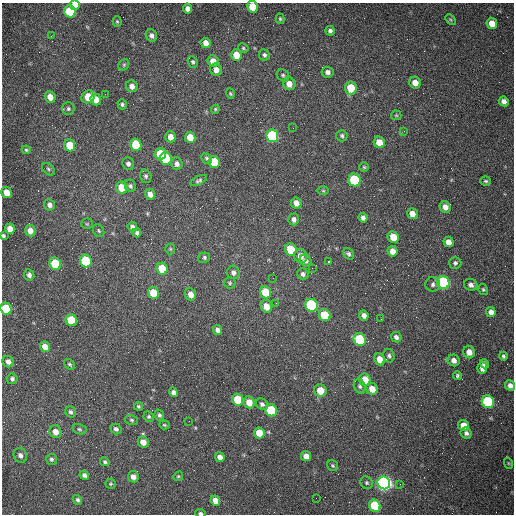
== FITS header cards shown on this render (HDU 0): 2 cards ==
NAXIS1  =                  512 /fastest changing axis
NAXIS2  =                  512 /next to fastest changing axis

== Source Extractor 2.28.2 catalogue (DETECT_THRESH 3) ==
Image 512 x 512 px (HDU 0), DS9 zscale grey, 1 PNG px = 1 image px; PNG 516 x 516 px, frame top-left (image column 1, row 512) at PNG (2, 3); each listed source drawn as its Kron ellipse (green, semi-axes under 4 px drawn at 4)
Background 1470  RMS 22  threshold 65.7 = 3 sigma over >= 5 px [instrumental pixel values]
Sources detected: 170; all 170 listed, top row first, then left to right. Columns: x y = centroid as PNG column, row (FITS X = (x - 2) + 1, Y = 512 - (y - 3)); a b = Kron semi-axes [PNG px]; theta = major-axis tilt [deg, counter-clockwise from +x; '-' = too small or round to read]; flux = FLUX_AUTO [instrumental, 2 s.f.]
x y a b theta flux
75 4 5 5 - 13000
252 7 6 5 - 31000
187 9 5 4 - 6300
70 11 6 5 - 91000
280 19 5 4 - 1900
450 20 6 4 -45 1800
117 21 5 4 - 1900
492 23 6 5 - 18000
330 31 5 4 - 4100
51 36 3 2 - 1500
151 36 6 5 - 5400
206 43 5 5 - 11000
243 48 5 4 - 2000
236 55 5 5 - 22000
264 55 6 5 - 3400
213 61 6 5 - 14000
193 62 6 5 - 2800
124 65 6 5 - 2200
216 70 6 6 - 10000
327 72 6 5 - 5800
283 75 7 5 -39 3000
415 83 6 5 - 12000
289 84 6 6 - 13000
132 86 6 5 - 8700
351 88 6 6 - 40000
105 94 2 2 - 750
230 94 5 4 - 1800
50 97 6 5 - 14000
88 97 7 6 - 36000
96 99 6 5 - 15000
504 101 5 4 - 6400
122 104 5 4 - 2900
68 109 6 6 - 3200
215 109 4 4 - 1800
396 115 5 5 - 1800
293 128 2 2 - 670
404 131 3 3 - 990
272 136 6 6 - 150000
342 136 6 5 - 3200
170 137 5 5 - 11000
190 137 6 5 - 22000
379 142 6 5 - 21000
70 145 6 5 - 33000
136 145 6 5 - 65000
26 150 4 3 - 1800
160 154 6 5 - 45000
166 158 6 5 - 110000
207 158 6 4 -47 2700
214 162 6 5 - 50000
128 164 6 6 - 4500
177 164 6 5 - 6300
364 167 5 4 - 1900
49 169 7 5 -43 2900
146 176 7 5 -74 3400
199 180 9 4 27 3100
354 180 6 6 - 110000
486 181 5 4 - 2300
130 186 6 5 - 3100
122 188 6 5 - 33000
323 191 6 4 -1 1800
7 193 6 5 - 21000
150 194 5 5 - 8600
296 203 6 5 - 8700
50 205 6 5 - 6000
445 207 6 5 - 9200
412 214 5 5 - 11000
363 218 5 4 - 4800
294 219 6 5 - 5200
87 224 6 5 - 1900
132 227 5 4 - 5100
10 229 5 5 - 16000
30 231 6 5 - 11000
99 231 7 5 -55 2600
137 233 4 4 - 3100
3 236 4 3 - 2500
393 237 6 5 - 25000
448 242 5 5 - 10000
170 249 5 5 - 1900
291 249 6 5 - 42000
392 251 5 5 - 11000
348 254 6 5 - 3200
301 256 7 6 - 11000
204 258 6 5 - 2700
306 260 6 5 - 5600
86 261 6 5 - 98000
329 262 3 3 - 4300
455 263 6 6 - 3500
55 264 6 5 - 84000
312 268 2 2 - 800
162 269 6 5 - 37000
233 272 7 6 - 5700
303 274 6 5 - 4100
29 275 6 5 - 5000
273 278 2 2 - 650
230 283 6 5 - 2400
443 283 6 6 - 280000
433 284 7 7 - 4500
471 285 7 6 - 6000
483 289 6 4 -57 2000
265 292 6 5 - 41000
153 293 6 5 - 32000
191 294 6 5 - 12000
276 303 3 3 - 1500
311 305 6 6 - 200000
266 306 6 5 - 16000
6 309 6 5 - 65000
491 312 5 4 - 8000
325 315 6 5 - 50000
364 315 5 4 - 6100
381 319 2 2 - 940
71 320 6 5 - 55000
218 330 5 4 - 7500
396 337 5 5 - 4500
360 339 7 6 - 110000
45 347 5 5 - 17000
469 352 6 6 - 11000
389 356 7 5 -75 3500
503 356 4 3 - 2700
380 359 6 5 - 15000
454 360 6 5 - 7800
8 362 6 5 - 7400
70 364 6 4 -39 2200
484 364 5 4 - 4300
482 368 6 5 - 7500
457 376 4 4 - 2300
12 379 5 5 - 3900
365 380 6 5 - 27000
510 385 5 5 - 6800
360 386 7 5 -70 3600
372 389 6 5 - 16000
320 391 6 6 - 22000
174 392 5 4 - 5900
238 400 6 5 - 48000
249 402 6 5 - 17000
488 402 6 6 - 170000
262 404 6 5 - 4400
138 406 4 4 - 2300
271 410 6 5 - 99000
70 412 6 5 - 4000
159 415 5 4 - 3100
149 417 5 5 - 2400
132 420 6 5 - 2600
189 421 2 2 - 710
164 425 5 4 - 1800
464 426 6 5 - 20000
79 429 7 5 -17 2600
116 429 6 5 - 4200
55 432 6 6 - 11000
259 433 5 5 - 28000
466 433 6 5 - 4500
143 442 6 5 - 13000
20 455 7 6 - 5900
306 456 5 5 - 13000
220 457 5 4 - 8000
52 459 5 5 - 3200
105 462 5 4 - 2400
508 463 5 3 - 1400
333 466 6 5 - 2200
84 475 5 4 - 4300
178 476 5 4 - 1900
133 477 5 5 - 8400
367 483 7 6 - 2900
384 483 6 6 - 710000
111 484 5 5 - 2000
400 484 2 2 - 770
316 498 2 2 - 3400
77 500 5 4 - 2900
215 501 5 5 - 13000
375 506 6 5 - 91000
200 513 5 3 - 3200
At the frame edge (FLAGS 8, measured only in part): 6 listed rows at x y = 75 4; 252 7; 3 236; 6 309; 510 385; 200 513